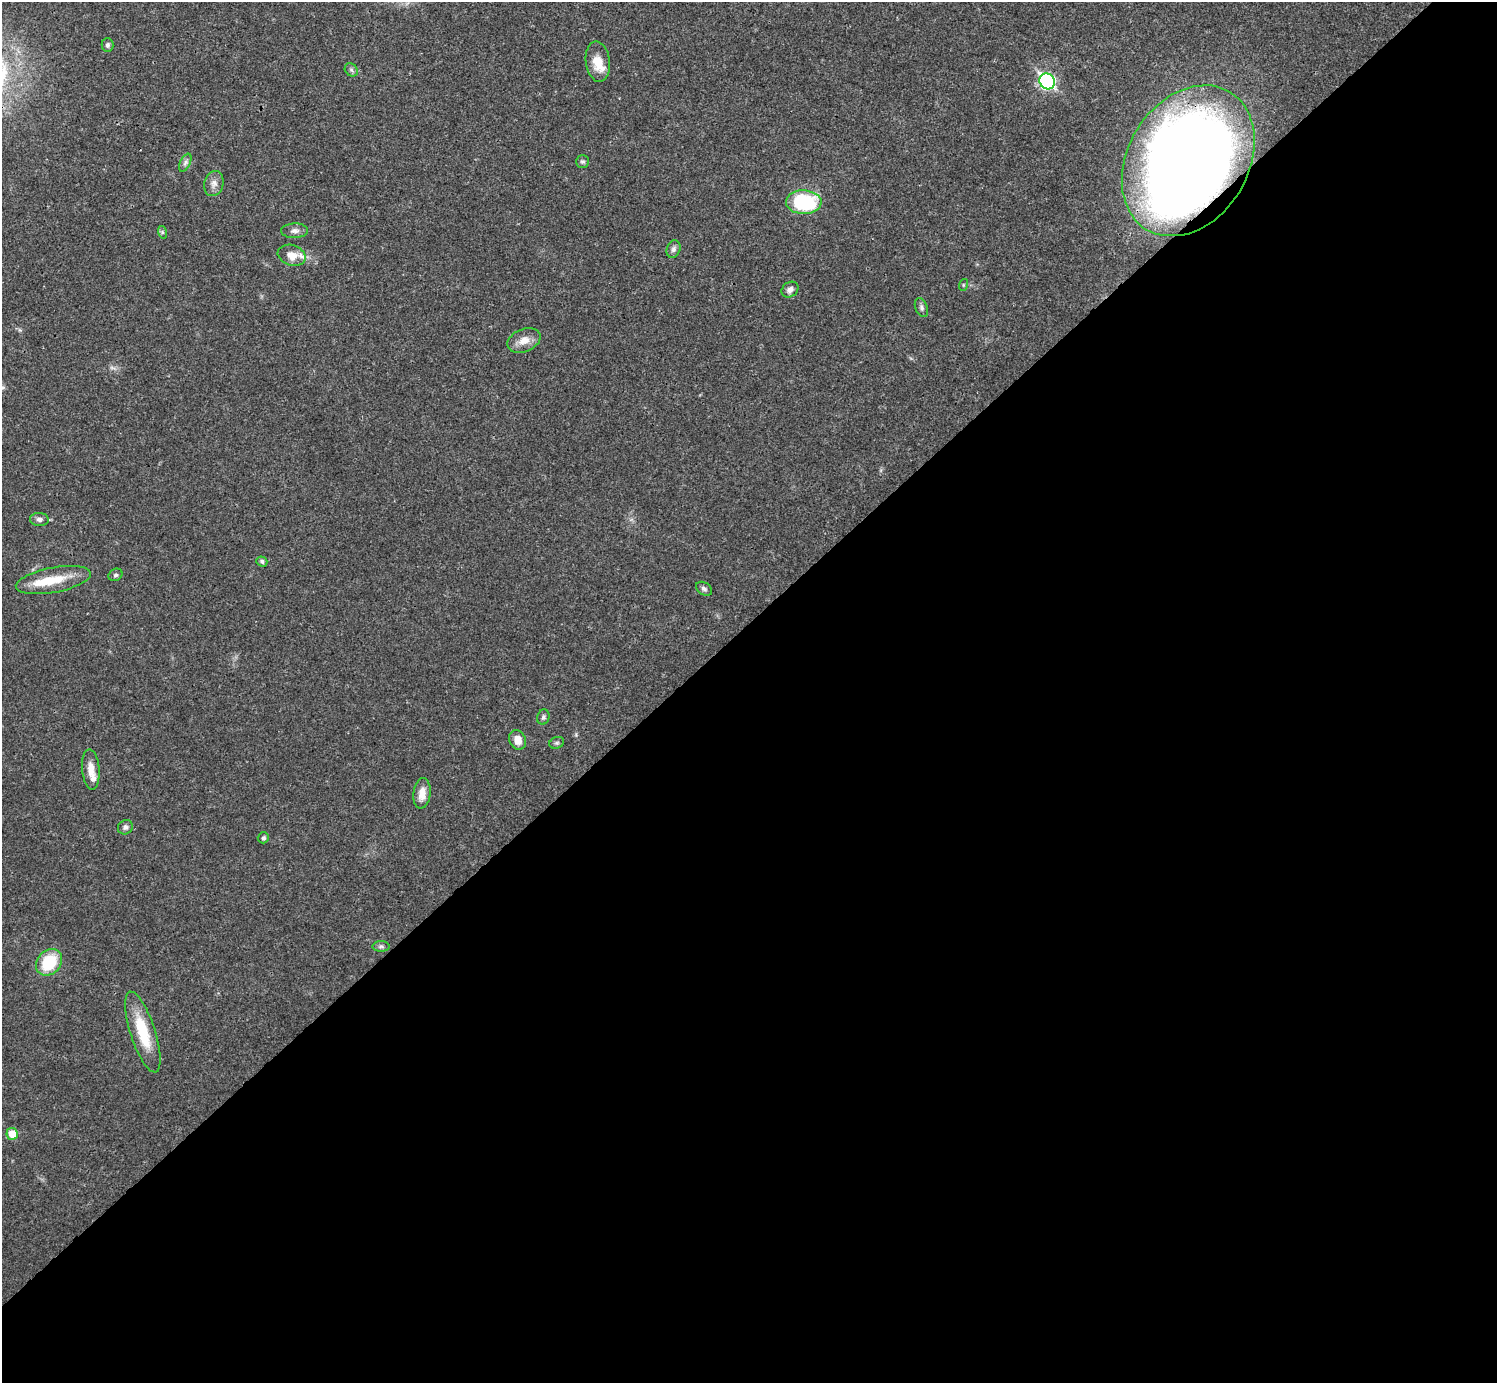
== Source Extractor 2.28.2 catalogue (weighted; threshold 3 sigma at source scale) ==
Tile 15 of 4 x 4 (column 3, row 4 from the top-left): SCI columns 2990-4484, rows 158-1538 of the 5981 x 5981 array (HDU 1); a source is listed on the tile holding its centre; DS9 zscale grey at full resolution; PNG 1499 x 1385 px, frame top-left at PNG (2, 2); each listed source drawn as its Kron ellipse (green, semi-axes under 4 px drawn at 4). Shown black and unused: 55% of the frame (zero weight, under 3 of 4 exposures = <1% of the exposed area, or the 3 px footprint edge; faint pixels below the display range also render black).
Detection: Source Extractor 2.28.2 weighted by HDU 2 'WHT'; one run over the whole footprint, this tile lists its part. Background 0.021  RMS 0.0022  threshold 0.00995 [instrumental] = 3 sigma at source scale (4.5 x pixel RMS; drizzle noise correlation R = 1.50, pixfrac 1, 0.05/0.05 arcsec/px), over >= 5 px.
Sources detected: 38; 1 too faint to see at this stretch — neither listed nor drawn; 4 inside a brighter listed object's ellipse — not listed separately; the other 33 listed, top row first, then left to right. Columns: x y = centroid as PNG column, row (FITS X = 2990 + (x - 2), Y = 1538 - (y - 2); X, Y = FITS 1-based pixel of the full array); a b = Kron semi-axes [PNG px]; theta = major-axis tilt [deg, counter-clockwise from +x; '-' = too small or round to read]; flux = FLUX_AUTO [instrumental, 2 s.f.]
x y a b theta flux
107 45 7 6 - 0.53
598 62 20 12 -83 3.7
351 70 7 6 - 0.53
1047 81 8 7 - 45
582 161 6 6 - 0.48
1188 161 80 60 58 300
185 163 10 5 63 0.7
214 183 13 9 76 1.3
804 202 18 12 -2 19
295 231 13 7 1 1.1
162 232 6 4 -72 0.35
673 249 9 6 67 0.77
292 255 14 10 -17 2.5
963 285 6 4 72 0.26
790 290 9 7 36 1.1
921 308 10 6 -67 0.68
524 340 17 11 23 2.5
39 519 9 6 -5 0.9
262 561 5 5 - 0.58
115 575 7 6 - 0.52
53 580 38 12 11 6.5
704 589 9 6 -34 0.66
543 717 8 6 73 0.56
517 740 10 8 -65 2.2
557 743 7 5 19 0.49
91 770 20 8 -85 2.6
422 793 15 8 83 2.4
125 827 8 7 - 0.72
263 838 5 5 - 0.46
381 946 8 5 0 0.57
49 962 14 12 46 9.3
143 1032 42 12 -72 8.8
12 1134 6 6 - 3.7
Overlapping masked pixels (flux is a lower limit): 1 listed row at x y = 1188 161